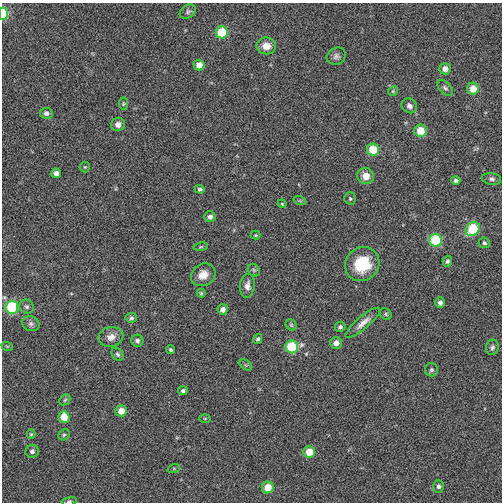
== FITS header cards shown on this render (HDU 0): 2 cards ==
NAXIS1  =                  500
NAXIS2  =                  500

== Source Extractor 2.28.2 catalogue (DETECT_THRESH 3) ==
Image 500 x 500 px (HDU 0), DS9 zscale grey, 1 PNG px = 1 image px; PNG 504 x 504 px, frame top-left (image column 1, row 500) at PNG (2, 3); each listed source drawn as its Kron ellipse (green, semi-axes under 4 px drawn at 4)
Background 5.45e-04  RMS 0.0081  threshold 0.0242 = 3 sigma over >= 5 px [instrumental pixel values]
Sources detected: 71; all 71 listed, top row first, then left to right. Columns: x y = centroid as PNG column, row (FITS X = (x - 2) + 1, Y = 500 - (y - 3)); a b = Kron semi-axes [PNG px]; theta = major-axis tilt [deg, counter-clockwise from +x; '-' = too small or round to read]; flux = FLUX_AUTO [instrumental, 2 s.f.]
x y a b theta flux
188 12 8 6 35 1.3
3 14 6 4 89 23
222 32 6 6 - 18
266 46 10 8 -8 5.5
336 56 10 8 27 2.1
199 65 5 5 - 5
445 69 6 5 - 3.6
445 88 9 5 -44 1.4
473 89 6 6 - 8.2
393 91 5 4 - 0.69
123 104 6 4 -85 0.75
409 106 8 7 - 2.2
46 113 6 5 - 2.2
118 124 7 6 - 2.8
420 131 6 6 - 11
373 150 6 6 - 13
85 167 5 5 - 0.63
56 173 5 4 - 3.1
366 176 8 8 - 5.1
492 179 9 6 -8 1.6
456 180 4 4 - 1.4
200 189 5 4 - 1.1
350 198 6 6 - 0.99
300 201 6 4 -18 0.68
282 204 4 3 - 0.63
210 217 5 5 - 2.2
473 229 8 6 41 22
256 235 5 4 - 0.61
435 240 6 6 - 25
484 243 6 5 - 1.2
201 247 7 3 9 0.65
447 261 5 4 - 1.1
362 264 18 16 45 21
254 270 7 5 -48 0.97
203 275 13 11 35 6
247 286 12 7 84 3.3
201 293 4 4 - 0.67
440 302 5 5 - 2
12 307 6 6 - 36
27 307 7 6 - 1.4
223 309 5 5 - 2.8
386 314 6 5 - 0.9
131 318 5 5 - 1.2
363 323 22 6 41 4.5
31 324 9 7 -23 1.9
291 325 6 5 - 0.79
340 327 5 5 - 1.4
111 337 12 10 14 4.2
258 339 5 4 - 1
137 341 6 6 - 1.5
336 343 6 6 - 3.3
7 346 6 3 -18 0.6
292 347 6 6 - 23
492 347 8 6 73 1.4
171 350 4 3 - 0.87
117 354 7 5 -56 1.1
246 365 7 4 -34 0.98
431 370 6 6 - 1.2
183 391 5 4 - 1.2
65 400 6 4 45 0.8
121 411 6 5 - 5.7
64 417 5 5 - 9.2
205 418 6 4 1 0.62
31 434 5 4 - 0.72
64 435 6 5 - 0.84
32 451 6 6 - 1.5
309 452 6 5 - 8.9
174 468 6 4 19 0.66
438 486 6 5 - 1.6
268 487 6 6 - 8.7
69 501 7 4 13 0.9
At the frame edge (FLAGS 8, measured only in part): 2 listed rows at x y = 3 14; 69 501